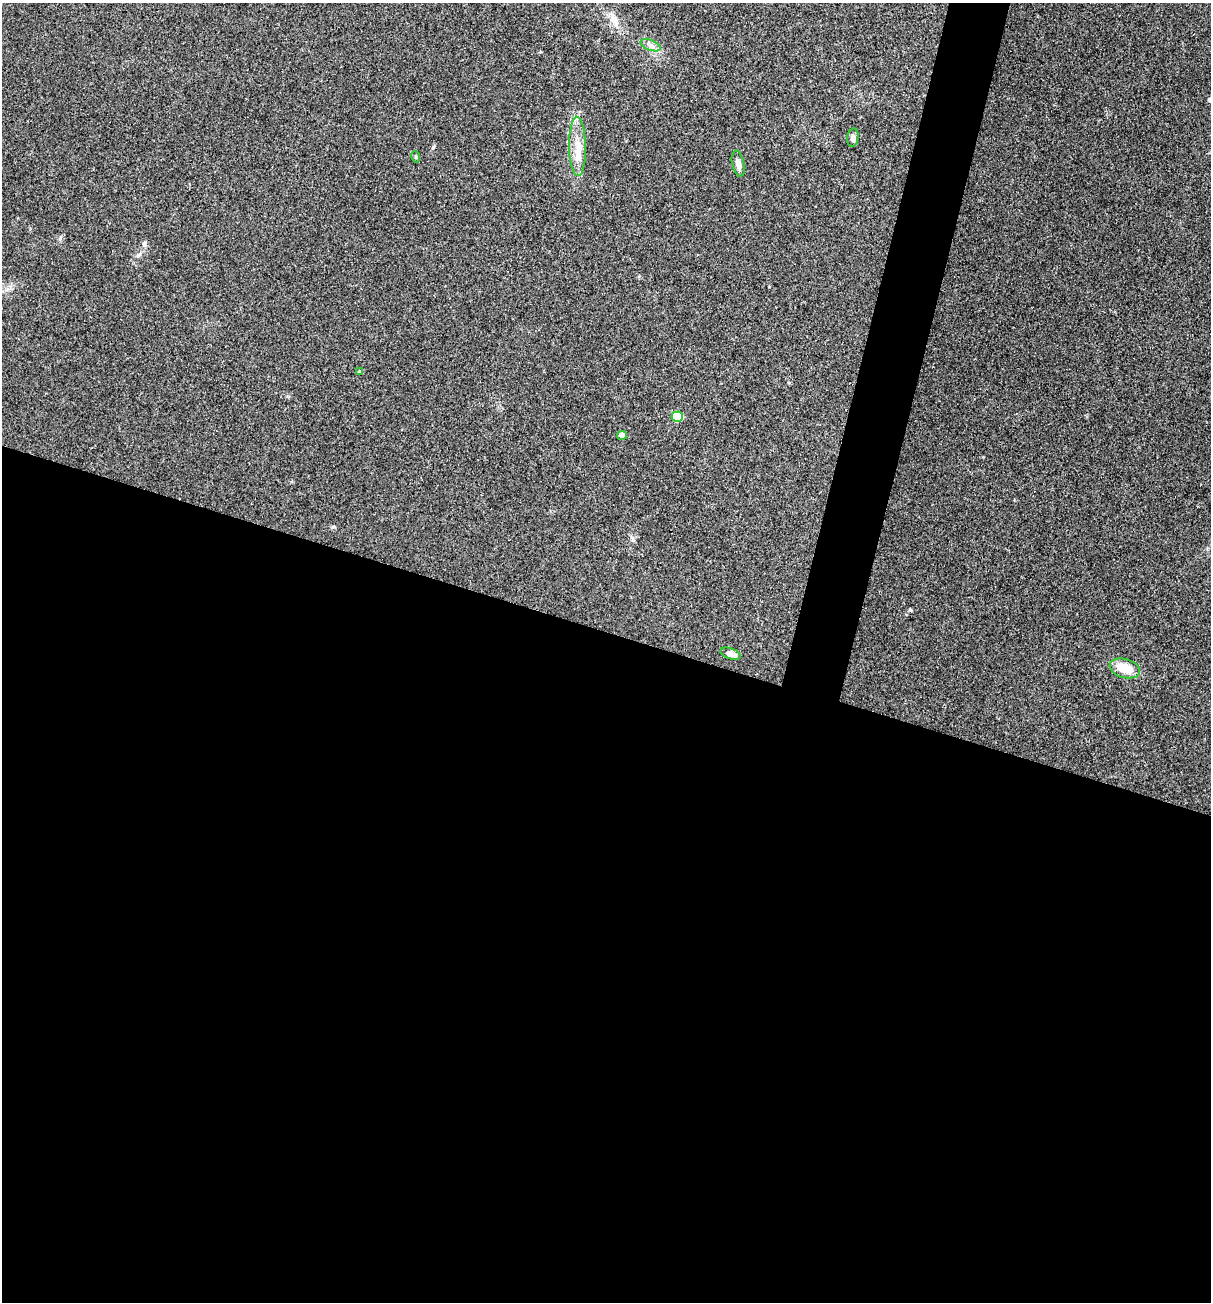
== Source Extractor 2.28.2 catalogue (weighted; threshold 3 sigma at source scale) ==
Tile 14 of 4 x 4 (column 2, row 4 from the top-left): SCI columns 1335-2543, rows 1-1300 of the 5213 x 5200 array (HDU 1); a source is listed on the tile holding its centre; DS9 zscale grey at full resolution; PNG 1213 x 1304 px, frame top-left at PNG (2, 3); each listed source drawn as its Kron ellipse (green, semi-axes under 4 px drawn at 4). Shown black and unused: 54% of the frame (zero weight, under 3 of 4 exposures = <1% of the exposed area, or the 3 px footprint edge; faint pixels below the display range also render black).
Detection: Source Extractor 2.28.2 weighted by HDU 2 'WHT'; one run over the whole footprint, this tile lists its part. Background 0.196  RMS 0.0078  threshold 0.0351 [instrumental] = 3 sigma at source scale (4.5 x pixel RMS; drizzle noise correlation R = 1.50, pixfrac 1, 0.05/0.05 arcsec/px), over >= 5 px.
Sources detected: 11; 1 inside a brighter listed object's ellipse — not listed separately; the other 10 listed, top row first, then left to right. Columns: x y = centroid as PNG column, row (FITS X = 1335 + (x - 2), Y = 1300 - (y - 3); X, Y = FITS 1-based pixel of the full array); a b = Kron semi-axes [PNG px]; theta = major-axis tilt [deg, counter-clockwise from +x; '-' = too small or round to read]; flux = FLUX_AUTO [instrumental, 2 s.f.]
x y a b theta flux
650 45 10 5 -22 3.1
853 138 9 5 83 2.9
577 146 29 8 -89 13
416 157 6 3 -72 0.77
738 164 13 6 -78 4.6
359 372 4 3 - 0.79
677 417 5 5 - 27
622 435 5 4 - 6.1
730 654 10 5 -19 4.7
1125 668 15 9 -17 15
Unlisted compact peaks at least as high as the median listed source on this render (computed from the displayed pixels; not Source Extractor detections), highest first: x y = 144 244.